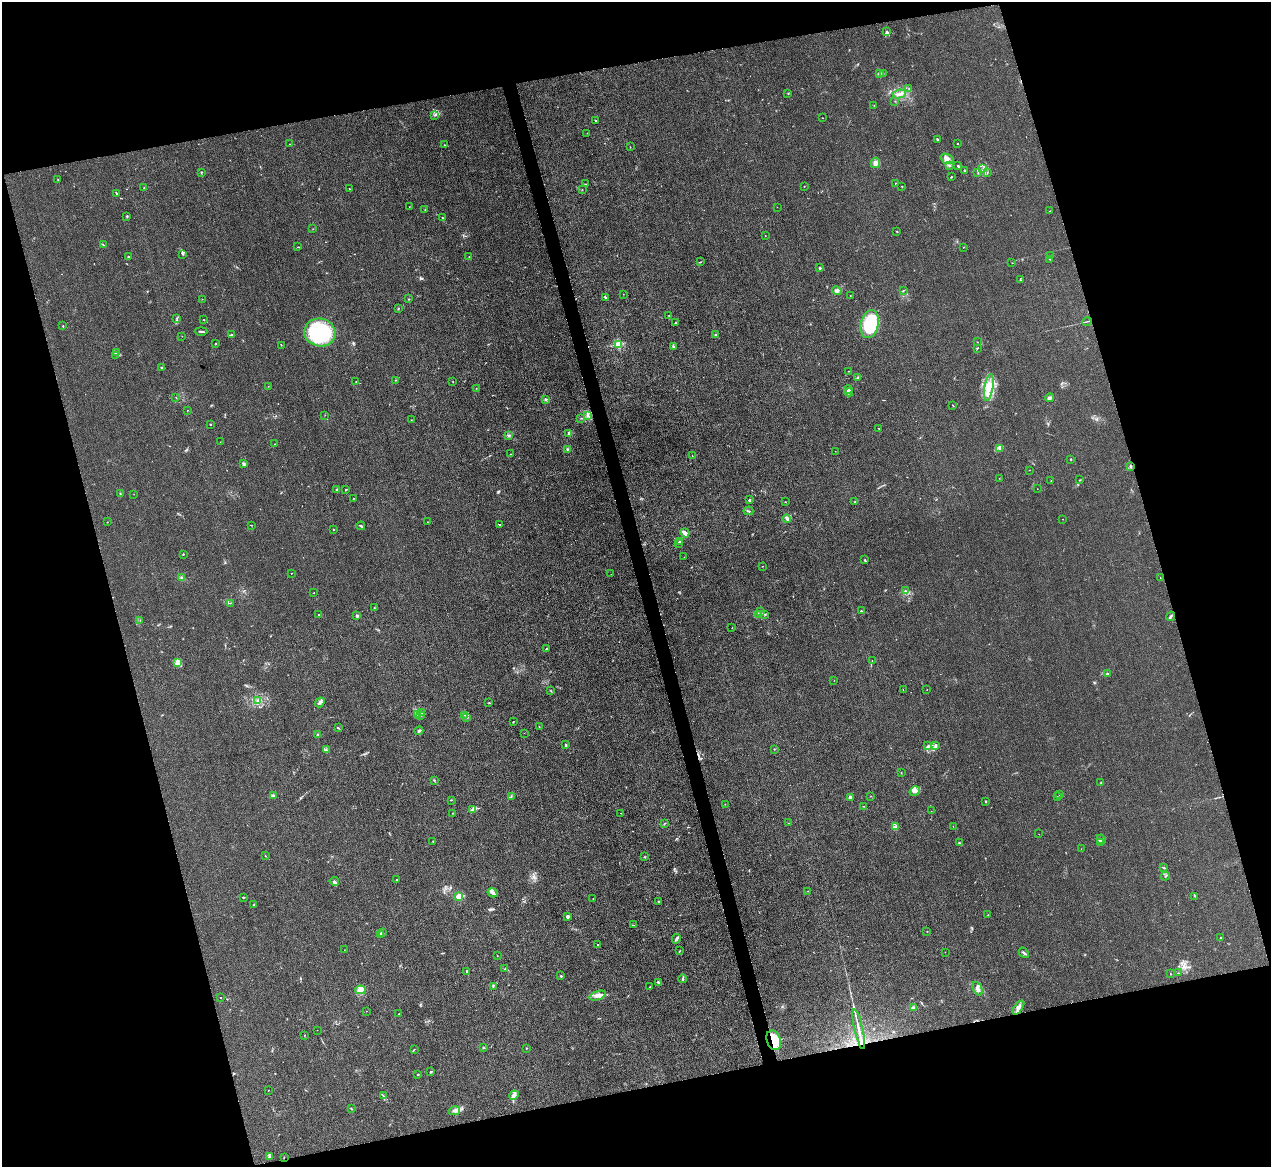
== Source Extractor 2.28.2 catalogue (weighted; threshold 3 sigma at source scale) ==
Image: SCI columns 1-5075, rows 142-4798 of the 5075 x 5060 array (HDU 1 of 3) = the unmasked area's bounding box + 8 px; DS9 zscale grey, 4 x 4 block average (1 PNG px = mean of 4 x 4 image px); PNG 1273 x 1169 px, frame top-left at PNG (2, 2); each listed source drawn as its Kron ellipse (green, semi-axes under 4 px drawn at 4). Shown black and unused: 31% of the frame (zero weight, under 3 of 4 exposures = <1% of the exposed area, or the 3 px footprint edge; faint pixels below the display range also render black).
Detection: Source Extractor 2.28.2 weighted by HDU 2 'WHT'. Background 0.0195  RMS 0.0047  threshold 0.021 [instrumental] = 3 sigma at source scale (4.5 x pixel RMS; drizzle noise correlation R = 1.50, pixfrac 1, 0.05/0.05 arcsec/px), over >= 5 px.
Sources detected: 307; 2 too faint to see at this stretch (4 x 4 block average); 1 cosmic-ray / hot-pixel residue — neither listed nor drawn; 6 coinciding with a brighter row at this scale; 17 inside a brighter listed object's ellipse — not listed separately; the other 281 listed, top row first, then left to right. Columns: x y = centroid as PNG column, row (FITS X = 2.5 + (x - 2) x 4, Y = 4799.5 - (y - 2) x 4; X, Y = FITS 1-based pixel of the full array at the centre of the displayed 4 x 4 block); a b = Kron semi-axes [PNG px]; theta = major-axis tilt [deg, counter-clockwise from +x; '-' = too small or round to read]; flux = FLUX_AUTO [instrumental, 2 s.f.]
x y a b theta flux
887 31 3 2 - 3.5
883 73 2 2 - 3.7
880 74 2 2 - 38
909 89 3 2 - 0.93
788 94 2 2 - 0.75
899 94 7 2 7 6.4
895 101 2 2 - 0.92
874 105 2 2 - 0.83
434 115 2 2 - 2.3
822 118 2 2 - 0.62
596 120 2 2 - 2.3
587 133 2 2 - 0.69
937 139 3 2 - 4.1
957 143 2 2 - 3.7
290 144 2 2 - 0.6
444 145 2 2 - 1.2
630 147 2 2 - 0.84
947 159 7 5 -23 15
875 163 5 4 - 9.1
949 165 3 2 - 2.4
958 166 3 2 - 2.2
983 168 2 2 - 0.74
965 170 2 2 - 2.3
201 172 2 2 - 2
987 172 2 2 - 1.4
978 173 2 2 - 1.5
951 177 2 2 - 2
58 179 2 2 - 0.76
895 183 2 2 - 1.2
586 184 2 2 - 1.1
804 186 2 2 - 1.2
902 186 2 2 - 1.3
144 187 2 2 - 1.2
349 189 2 2 - 0.88
582 190 2 2 - 1.5
116 193 2 2 - 1.6
409 207 2 2 - 0.56
777 207 2 2 - 0.36
425 210 2 2 - 0.71
1050 211 3 2 - 1.2
127 216 2 2 - 1.9
443 218 3 2 - 1.4
313 229 2 2 - 0.71
897 232 2 2 - 1.2
765 236 2 2 - 0.94
103 245 3 2 - 1.6
298 247 2 2 - 1.1
964 247 2 2 - 0.99
183 254 3 2 - 2.5
1051 256 2 2 - 1.7
128 257 3 2 - 2
469 257 2 2 - 1.2
1050 259 2 2 - 0.94
700 262 3 2 - 1.8
1012 263 2 2 - 0.63
820 268 2 2 - 14
1020 280 2 2 - 1.1
903 290 2 2 - 0.99
837 291 5 4 - 7.4
623 294 2 2 - 0.43
850 296 2 2 - 0.67
605 298 2 2 - 8.2
202 299 2 2 - 0.68
409 299 2 2 - 1.1
398 308 2 2 - 1.3
669 315 2 2 - 0.76
177 318 3 2 - 1.1
204 320 2 2 - 0.81
1087 321 5 2 - 2.3
675 323 2 2 - 1.6
870 324 14 9 77 140
63 326 2 2 - 2.1
201 331 6 2 0 4.1
320 332 16 14 -12 290
231 335 3 2 - 2.3
716 335 2 2 - 2.4
182 336 2 2 - 0.66
977 342 2 2 - 1.3
216 343 2 2 - 1.1
618 344 2 2 - 180
281 345 2 2 - 1.1
673 347 3 2 - 3.5
977 348 3 2 - 1.9
117 352 3 2 - 2.1
116 355 2 2 - 1.2
161 368 2 2 - 9.9
848 371 2 2 - 0.88
858 377 3 2 - 2.2
396 380 2 2 - 1.8
356 381 2 2 - 0.87
453 382 2 2 - 0.76
268 386 2 2 - 0.82
476 388 2 2 - 1.1
989 388 14 4 81 25
848 390 4 2 - 3.2
849 392 4 2 - 3.7
176 398 2 2 - 0.71
1049 398 4 3 - 9.3
546 399 3 2 - 2.7
953 405 2 2 - 1.3
187 410 2 2 - 0.77
325 415 2 2 - 0.56
587 415 3 3 - 4.6
581 418 2 2 - 1.2
411 420 2 2 - 0.8
210 424 2 2 - 1.8
879 428 2 2 - 1.2
569 433 2 2 - 17
508 435 3 2 - 3.7
220 442 2 2 - 0.51
274 444 2 2 - 0.85
1000 448 3 2 - 3.1
567 449 3 2 - 2.7
835 451 2 2 - 0.46
511 454 2 2 - 0.98
692 455 2 2 - 0.75
1071 459 2 2 - 7
244 464 4 3 - 4.3
1130 466 2 2 - 2.4
1029 470 2 2 - 0.77
999 478 2 2 - 0.58
1080 480 2 2 - 0.84
1051 481 2 2 - 0.72
337 489 2 2 - 1.4
346 489 2 2 - 1.7
1037 489 2 2 - 0.51
120 493 2 2 - 1.2
134 494 2 2 - 0.47
354 498 2 2 - 1
749 500 2 2 - 10
785 502 2 2 - 0.83
854 502 2 2 - 1.7
748 511 5 2 - 2.9
787 518 4 2 - 7.5
1063 519 2 2 - 0.64
107 522 2 2 - 0.73
427 522 2 2 - 0.58
499 524 3 2 - 1.8
251 525 2 2 - 0.97
361 526 4 2 - 3.4
333 530 2 2 - 1.2
685 533 5 2 - 19
679 542 2 2 - 2.1
678 543 2 2 - 1.5
183 554 2 2 - 2
684 557 2 2 - 0.41
865 560 3 2 - 2.4
762 566 2 2 - 1.3
291 573 2 2 - 0.79
611 574 2 2 - 0.67
182 578 4 2 - 3.8
1160 578 2 2 - 0.69
905 591 3 2 - 2.5
314 593 2 2 - 0.94
230 603 2 2 - 0.76
374 608 3 2 - 1.5
861 611 2 2 - 1.1
761 612 2 2 - 0.93
758 614 2 2 - 2.9
765 614 3 2 - 1.6
318 615 2 2 - 2.7
357 616 2 2 - 25
1171 616 5 2 - 6.6
140 620 2 2 - 0.87
732 628 2 2 - 0.71
546 649 3 2 - 1.8
872 661 2 2 - 0.5
178 663 4 3 - 7.9
1108 674 2 2 - 4.7
834 680 2 2 - 0.59
903 690 2 2 - 0.68
927 690 2 2 - 0.81
551 691 2 2 - 0.86
258 701 3 2 - 3.3
320 703 5 2 - 5
489 703 2 2 - 1.6
421 712 2 2 - 2.3
417 715 2 2 - 1.7
420 715 2 2 - 1.7
464 715 2 2 - 0.83
467 718 2 2 - 0.91
513 722 3 2 - 1.2
539 727 2 2 - 1.4
338 728 3 2 - 2.5
419 731 4 2 - 6.4
524 733 2 2 - 0.46
318 734 2 2 - 1.7
566 744 3 2 - 3.1
928 745 2 2 - 2
935 745 4 3 - 4.3
774 749 2 2 - 1.2
326 750 2 2 - 1.2
901 773 2 2 - 0.75
434 780 2 2 - 1.9
1101 782 3 2 - 2.1
915 791 5 3 - 8.1
1060 795 2 2 - 0.56
274 796 3 2 - 3.3
511 796 2 2 - 1.3
871 796 2 2 - 0.73
1057 796 2 2 - 0.43
850 797 2 2 - 28
451 800 2 2 - 1.6
986 801 2 2 - 1.1
725 804 2 2 - 1.7
864 806 3 2 - 1.2
472 809 3 2 - 3.2
931 811 2 2 - 0.49
452 813 2 2 - 1.3
621 813 2 2 - 0.94
665 823 2 2 - 1.1
788 823 2 2 - 0.65
953 826 2 2 - 0.67
895 827 3 2 - 3.5
1039 834 2 2 - 0.49
1101 839 5 2 - 4.9
433 841 2 2 - 2.7
1100 842 4 2 - 2.3
960 843 3 2 - 3
1081 849 2 2 - 0.47
265 856 2 2 - 1
644 857 3 2 - 1.6
1163 867 3 2 - 2.7
1165 876 4 2 - 2.4
396 880 2 2 - 1.9
334 881 5 3 - 5.2
808 891 2 2 - 0.54
493 893 5 2 - 11
459 896 2 2 - 120
1194 896 2 2 - 0.88
243 897 2 2 - 2.2
593 898 2 2 - 0.8
658 901 2 2 - 12
254 905 3 2 - 1.6
988 915 2 2 - 1
567 917 3 3 - 6
633 925 2 2 - 1.4
927 931 2 2 - 1.1
382 932 4 2 - 2.8
380 934 3 2 - 3.1
1220 937 2 2 - 1.4
676 939 5 2 - 6
598 945 2 2 - 1.2
344 950 2 2 - 0.61
679 951 2 2 - 0.68
945 952 2 2 - 0.56
1024 953 6 2 -48 4.1
497 956 2 2 - 0.89
505 969 2 2 - 1.7
467 971 2 2 - 13
1178 973 2 2 - 1.3
1170 974 2 2 - 0.57
561 976 2 2 - 3.8
683 979 4 2 - 4.1
658 982 2 2 - 3.4
493 987 2 2 - 1.4
649 987 2 2 - 1.3
978 988 7 2 -64 7.3
360 990 5 4 - 11
598 996 9 3 19 13
220 998 2 2 - 0.92
913 1008 2 2 - 42
1018 1008 8 3 54 12
366 1011 2 2 - 0.56
399 1014 2 2 - 1.7
859 1029 20 2 -77 20
317 1030 2 2 - 0.42
305 1035 2 2 - 0.9
774 1040 10 7 -70 95
484 1047 3 2 - 2
526 1048 2 2 - 1.8
414 1049 3 2 - 1.3
431 1072 2 2 - 3.6
418 1074 2 2 - 1.5
268 1091 2 2 - 0.74
514 1095 5 2 - 6.3
383 1096 3 2 - 2.1
351 1109 2 2 - 1.4
454 1111 6 2 14 7
270 1157 3 2 - 3.1
284 1157 2 2 - 1.5
Overlapping masked pixels (flux is a lower limit): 1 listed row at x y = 774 1040
Diffuse or blended objects may show on this block-average render without a row.